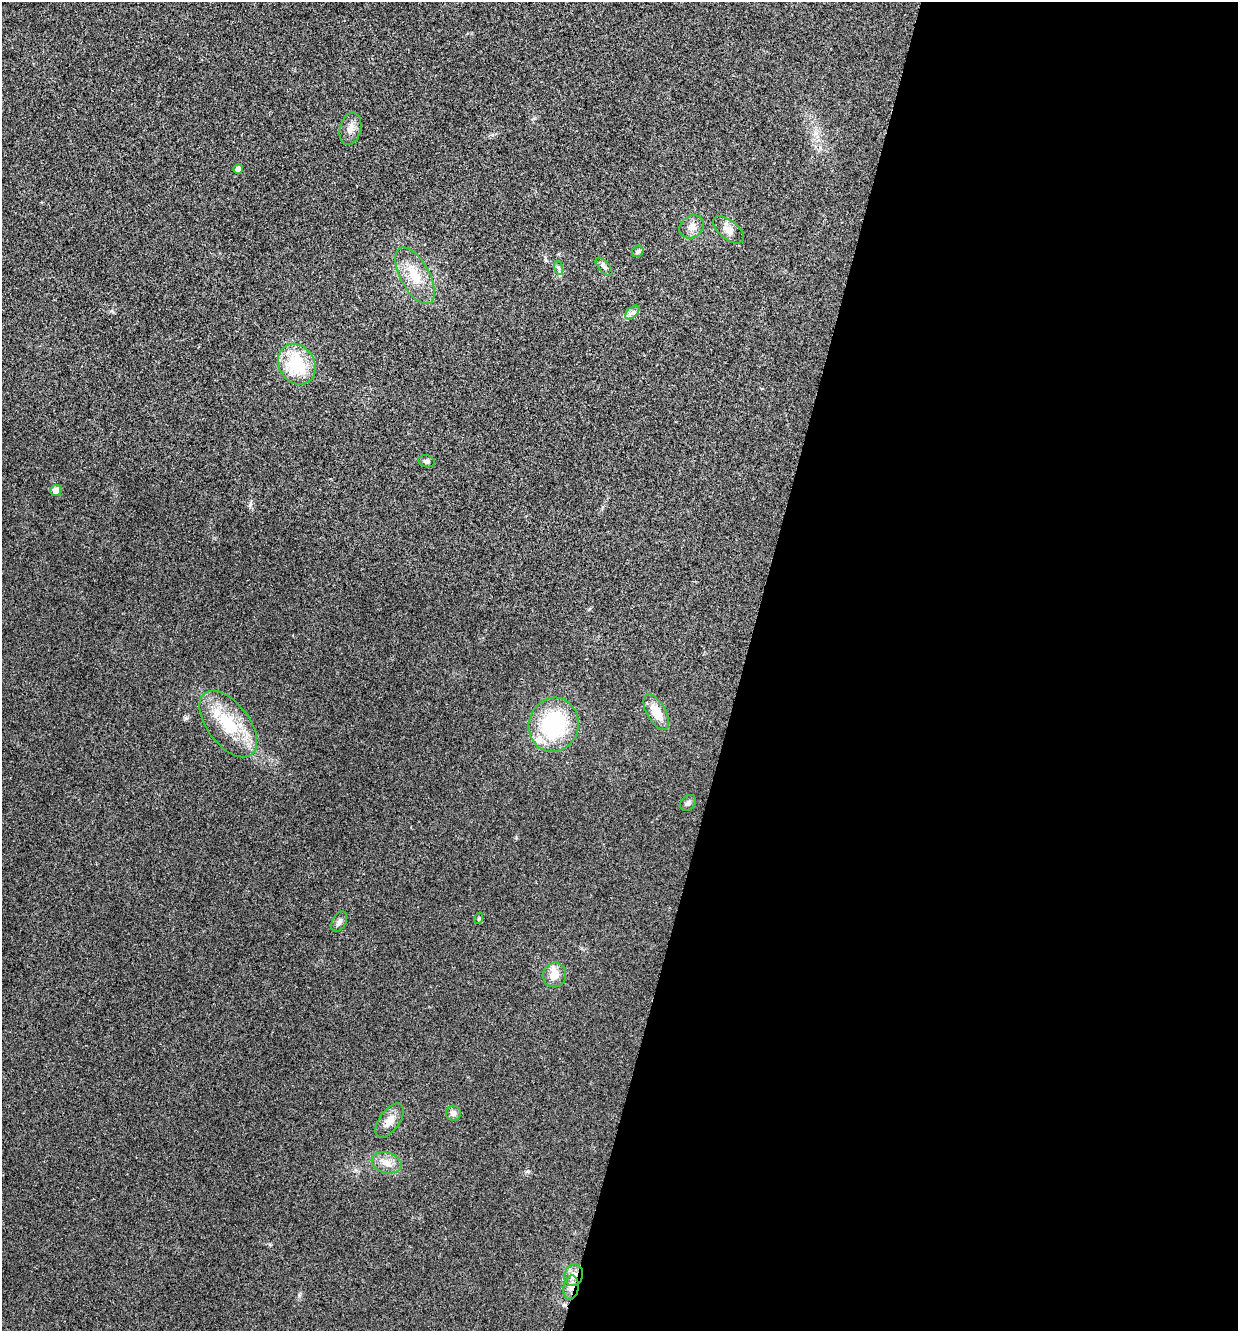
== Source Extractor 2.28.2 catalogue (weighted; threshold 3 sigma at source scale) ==
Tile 12 of 4 x 4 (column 4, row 3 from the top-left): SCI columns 3845-5080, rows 1337-2665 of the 5343 x 5332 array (HDU 1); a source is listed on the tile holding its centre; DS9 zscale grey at full resolution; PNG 1240 x 1333 px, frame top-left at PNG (2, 2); each listed source drawn as its Kron ellipse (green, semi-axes under 4 px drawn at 4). Shown black and unused: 40% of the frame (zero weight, under 3 of 4 exposures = <1% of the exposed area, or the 3 px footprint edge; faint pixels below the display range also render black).
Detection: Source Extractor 2.28.2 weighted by HDU 2 'WHT'; one run over the whole footprint, this tile lists its part. Background 0.0283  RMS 0.0061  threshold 0.0274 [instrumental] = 3 sigma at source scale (4.5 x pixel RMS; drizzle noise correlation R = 1.50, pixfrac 1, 0.05/0.05 arcsec/px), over >= 5 px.
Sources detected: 25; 1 inside a brighter listed object's ellipse — not listed separately; the other 24 listed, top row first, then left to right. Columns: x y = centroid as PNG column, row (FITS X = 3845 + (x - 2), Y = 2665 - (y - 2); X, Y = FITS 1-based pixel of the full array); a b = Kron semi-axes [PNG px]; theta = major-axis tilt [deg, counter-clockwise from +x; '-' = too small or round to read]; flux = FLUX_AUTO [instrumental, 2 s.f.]
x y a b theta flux
350 129 16 10 77 5
238 169 5 4 - 3.8
692 227 13 10 36 4.6
728 230 18 9 -38 4.6
638 251 6 5 - 1.2
604 267 11 5 -48 1.7
559 268 7 4 -71 1.2
415 276 31 14 -61 16
632 312 8 5 44 2.1
297 364 21 17 -57 30
426 461 8 6 -17 1.4
56 490 6 5 - 4.2
656 712 20 9 -60 12
228 724 39 21 -53 30
554 725 27 25 73 53
688 803 9 7 46 1.6
479 918 6 3 72 0.61
339 922 11 7 62 2.3
554 975 12 11 - 7.1
453 1113 7 7 - 2.7
390 1120 20 10 55 6.8
387 1163 15 10 -16 6
574 1275 11 9 69 5
571 1288 12 7 81 3.8
Overlapping masked pixels (flux is a lower limit): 2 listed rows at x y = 574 1275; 571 1288
Unlisted compact peaks at least as high as the median listed source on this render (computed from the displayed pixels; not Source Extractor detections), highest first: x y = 250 505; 528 1171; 299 1296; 111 311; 589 609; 545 258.